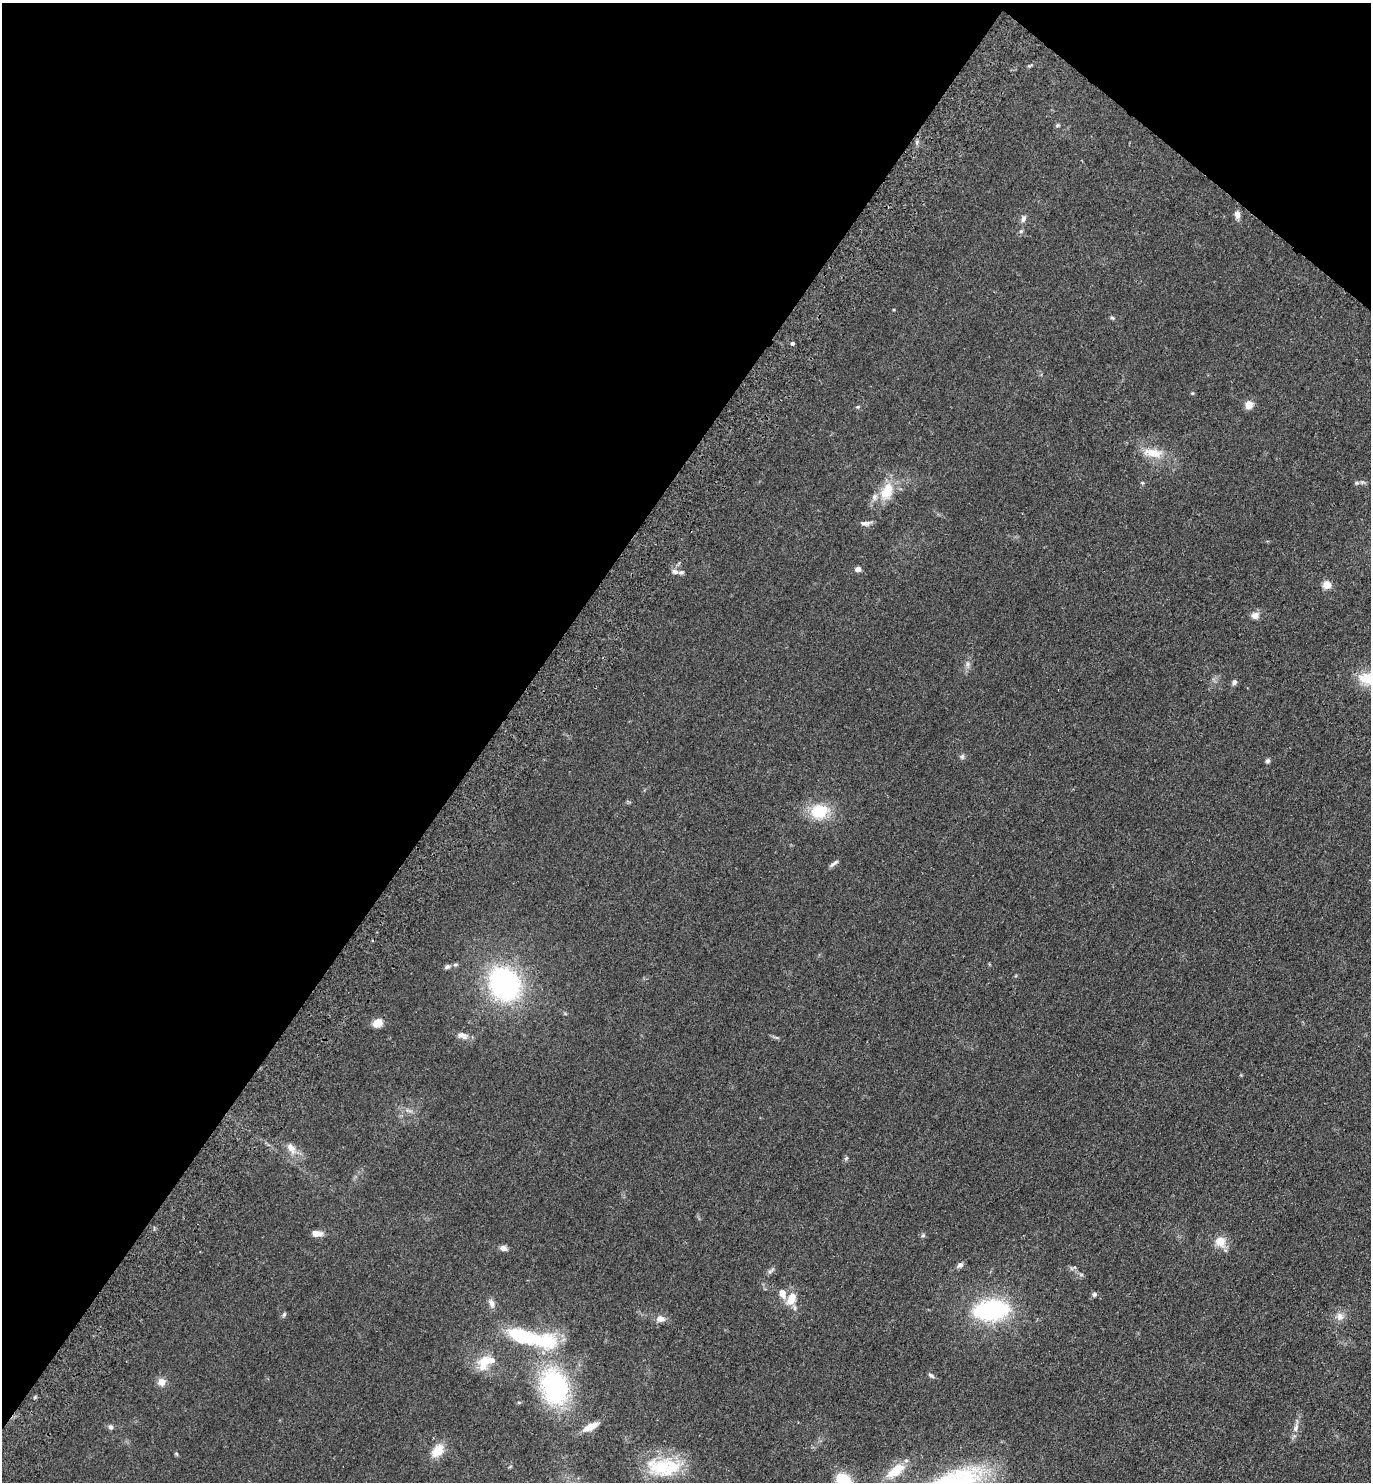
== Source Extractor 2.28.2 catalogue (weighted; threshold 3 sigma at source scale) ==
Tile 2 of 4 x 4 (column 2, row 1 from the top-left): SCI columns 1574-2942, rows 4479-5958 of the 6024 x 5996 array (HDU 1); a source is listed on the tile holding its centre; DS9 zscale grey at full resolution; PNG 1373 x 1484 px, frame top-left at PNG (2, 3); no overlay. Shown black and unused: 38% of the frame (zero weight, under 2 of 3 exposures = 3% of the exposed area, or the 3 px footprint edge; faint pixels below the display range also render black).
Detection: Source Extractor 2.28.2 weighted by HDU 2 'WHT'; one run over the whole footprint, this tile lists its part. Background 0.0588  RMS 0.0079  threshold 0.0354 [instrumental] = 3 sigma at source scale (4.5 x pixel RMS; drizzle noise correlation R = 1.50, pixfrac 1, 0.05/0.05 arcsec/px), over >= 5 px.
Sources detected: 63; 1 inside a brighter object's white glare — not listed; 2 inside a brighter listed object's ellipse — not listed separately; the other 60 listed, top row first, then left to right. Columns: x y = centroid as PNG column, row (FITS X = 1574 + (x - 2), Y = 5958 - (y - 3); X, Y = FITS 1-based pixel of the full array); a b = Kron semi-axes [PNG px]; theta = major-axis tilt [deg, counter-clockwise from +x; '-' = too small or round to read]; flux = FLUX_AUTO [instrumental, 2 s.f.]
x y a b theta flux
1057 125 6 5 - 1.1
917 142 6 4 72 1.3
1237 215 11 7 -84 3.4
1023 219 9 7 69 2.9
1021 231 6 4 44 1.2
1112 318 6 4 -21 1.1
792 343 4 3 - 2.7
1192 393 5 4 - 0.78
1249 404 8 7 - 8.6
858 407 5 5 - 0.97
1153 453 31 12 -9 14
1142 483 5 4 - 0.9
1357 483 6 5 - 1.3
887 491 26 14 65 19
866 523 13 6 4 3.4
858 569 5 4 - 5.8
675 572 9 6 -11 2.9
1327 585 5 5 - 25
1255 615 10 9 - 4.5
968 664 7 6 - 2.2
1368 678 26 15 -5 20
1234 682 8 6 63 2.1
962 756 7 6 - 1.7
1268 761 6 5 - 1.7
819 811 23 17 14 25
834 863 15 4 35 2.3
455 964 7 6 - 1.5
447 967 8 5 28 1.9
504 984 31 25 -58 150
377 1023 12 9 31 7.4
462 1035 16 8 -18 4.4
291 1148 17 9 -53 7
846 1158 6 4 1 1.1
317 1233 11 6 -5 5.8
923 1235 6 5 - 1.3
1220 1242 15 14 - 10
504 1248 9 6 -18 3.3
960 1265 8 6 34 2.8
1081 1274 7 4 -18 1.2
782 1293 11 8 -72 5.8
1094 1294 7 6 - 1.7
791 1299 15 9 66 12
491 1303 12 7 -67 3.7
991 1310 30 17 5 100
284 1314 7 5 73 1.5
1340 1316 12 10 -76 5.1
660 1319 9 7 -1 5.6
523 1336 24 9 -16 70
486 1362 26 15 30 17
931 1375 8 5 -32 1.9
162 1382 10 10 - 5
554 1387 35 25 -72 110
111 1427 7 6 - 1.9
590 1427 13 6 27 13
1296 1428 13 6 68 4.3
438 1450 15 10 53 13
176 1454 6 4 -31 0.91
662 1467 41 27 -4 43
896 1471 26 12 36 17
844 1480 20 14 -35 20
Isophote crosses this tile's border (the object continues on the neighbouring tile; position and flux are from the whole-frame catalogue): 2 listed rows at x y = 1368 678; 844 1480